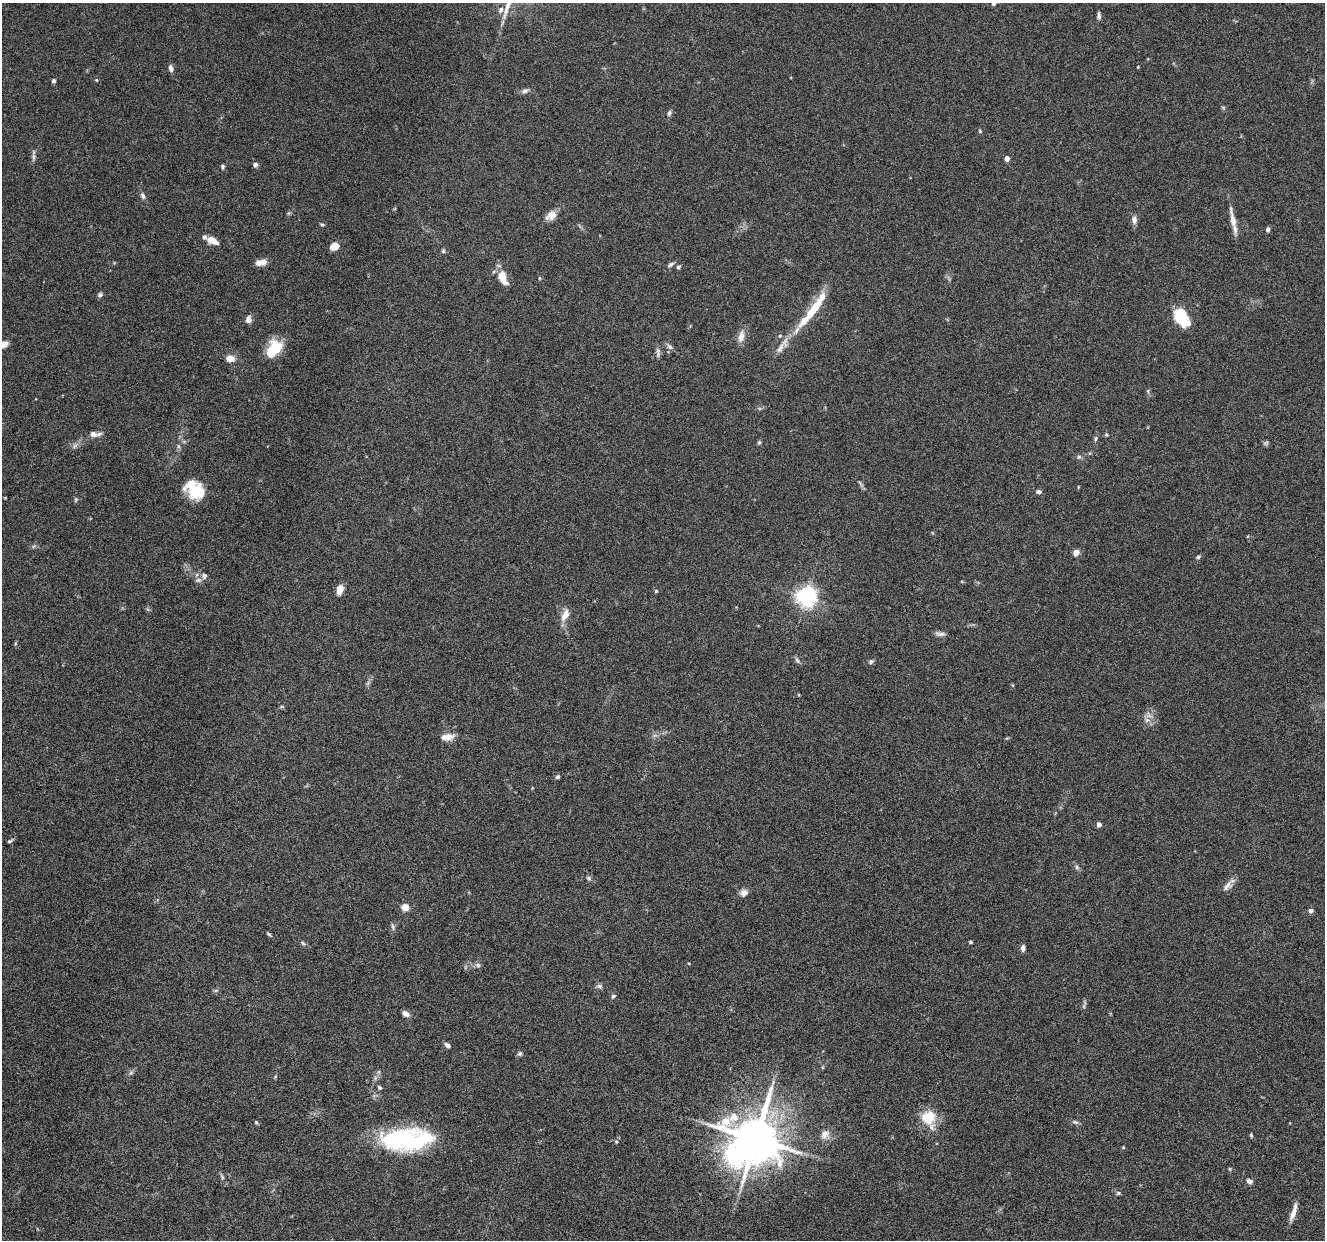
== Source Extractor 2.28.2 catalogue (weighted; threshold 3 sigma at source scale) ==
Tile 7 of 4 x 4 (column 3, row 2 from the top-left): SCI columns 2652-3974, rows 2740-3977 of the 5302 x 5350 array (HDU 1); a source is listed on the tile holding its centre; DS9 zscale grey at full resolution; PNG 1327 x 1242 px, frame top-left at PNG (2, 3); no overlay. Nothing masked; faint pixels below the display range render black.
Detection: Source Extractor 2.28.2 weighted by HDU 2 'WHT'; one run over the whole footprint, this tile lists its part. Background 0.0882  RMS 0.0047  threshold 0.0192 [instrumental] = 3 sigma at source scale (4.09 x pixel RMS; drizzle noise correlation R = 1.36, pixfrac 0.8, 0.05/0.05 arcsec/px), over >= 5 px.
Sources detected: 111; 2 too faint to see at this stretch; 3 inside a brighter object's white glare — not listed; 5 inside a brighter listed object's ellipse — not listed separately; the other 101 listed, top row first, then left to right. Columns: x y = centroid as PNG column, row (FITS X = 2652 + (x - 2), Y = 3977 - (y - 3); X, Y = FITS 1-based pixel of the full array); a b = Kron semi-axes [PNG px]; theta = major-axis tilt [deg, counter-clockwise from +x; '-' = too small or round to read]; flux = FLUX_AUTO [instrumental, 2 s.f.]
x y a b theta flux
993 3 4 4 - 1.2
501 10 9 6 65 1.5
1099 16 10 5 -87 1.1
171 68 8 5 -73 1.7
96 80 4 4 - 0.4
53 81 5 5 - 0.73
525 91 10 6 17 1.4
1223 108 5 5 - 0.57
669 113 8 5 70 0.97
980 131 5 4 - 0.46
33 157 11 4 85 1.1
1007 158 4 4 - 2.9
255 165 6 5 - 1.2
222 167 6 4 -71 0.74
143 196 9 5 -68 1.3
288 213 6 4 88 0.59
551 215 15 10 36 3.4
1233 219 32 6 -79 4.7
1134 220 10 7 -85 2
322 224 5 4 - 0.63
1268 229 5 4 - 1.1
212 240 12 7 -28 4.5
334 246 8 6 29 4.2
443 251 5 5 - 0.66
261 262 12 6 8 3.4
671 264 10 5 32 1.2
678 267 6 4 48 0.71
503 278 20 10 -70 5.5
540 278 5 3 - 0.39
100 295 6 6 - 0.92
814 308 43 9 57 15
1180 317 15 10 -58 24
248 319 9 6 82 1.9
741 336 15 8 80 3.4
780 336 5 4 - 0.63
4 344 8 6 33 3.1
670 347 9 6 -45 1.3
780 348 17 8 53 3.4
273 350 21 11 56 14
658 353 14 5 -86 1.3
230 358 10 7 -4 3.4
93 434 10 7 -23 2.3
1106 435 6 4 -44 0.58
1095 439 6 5 - 0.77
759 442 6 4 74 0.75
1266 443 7 6 - 0.8
178 446 6 4 -72 0.69
1079 457 7 6 - 0.93
195 492 21 16 63 9.2
1038 492 7 5 -13 1
76 499 7 5 89 0.66
1076 552 4 4 - 7.7
1198 557 6 5 - 0.7
204 576 8 7 - 1.5
340 590 11 7 77 3.5
656 591 4 4 - 0.52
806 597 7 7 - 230
565 615 15 8 65 4.4
940 634 16 5 -10 1.5
797 661 9 5 -46 1
871 661 7 5 40 0.83
1147 720 8 6 44 1.6
655 735 7 4 18 0.89
448 737 13 9 9 3.5
557 777 6 5 - 0.73
1099 824 4 4 - 2.4
10 841 7 3 30 0.69
1077 867 6 5 - 0.81
588 878 7 5 -28 0.84
1227 886 17 9 46 2.7
744 893 10 9 - 2.1
405 907 8 7 - 3.6
1311 911 5 5 - 1.6
393 927 9 5 -80 1.1
269 934 7 3 -36 0.59
971 942 5 3 - 0.53
303 943 6 5 - 0.73
1023 948 8 5 88 1.3
689 963 4 3 - 0.35
478 965 8 6 -33 1.1
599 986 9 6 -2 1.1
613 996 7 5 43 0.79
405 1013 8 6 -31 2
447 1045 8 5 -36 1.3
520 1054 6 6 - 0.92
131 1073 7 5 68 0.96
379 1087 5 4 - 0.83
929 1118 25 18 -66 9.9
256 1122 5 5 - 0.55
1075 1122 10 5 -18 1.1
825 1135 14 11 64 3.4
1251 1135 6 4 -47 0.52
405 1138 51 24 6 50
756 1139 13 12 - 2100
616 1141 5 3 - 0.42
1123 1147 4 4 - 0.42
1230 1169 6 4 -71 0.44
222 1177 9 4 -57 0.85
1249 1181 6 5 - 1.8
1118 1193 6 6 - 0.69
1293 1212 23 5 72 3.6
Isophote crosses this tile's border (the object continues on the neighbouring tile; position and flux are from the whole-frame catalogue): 2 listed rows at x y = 993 3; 4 344